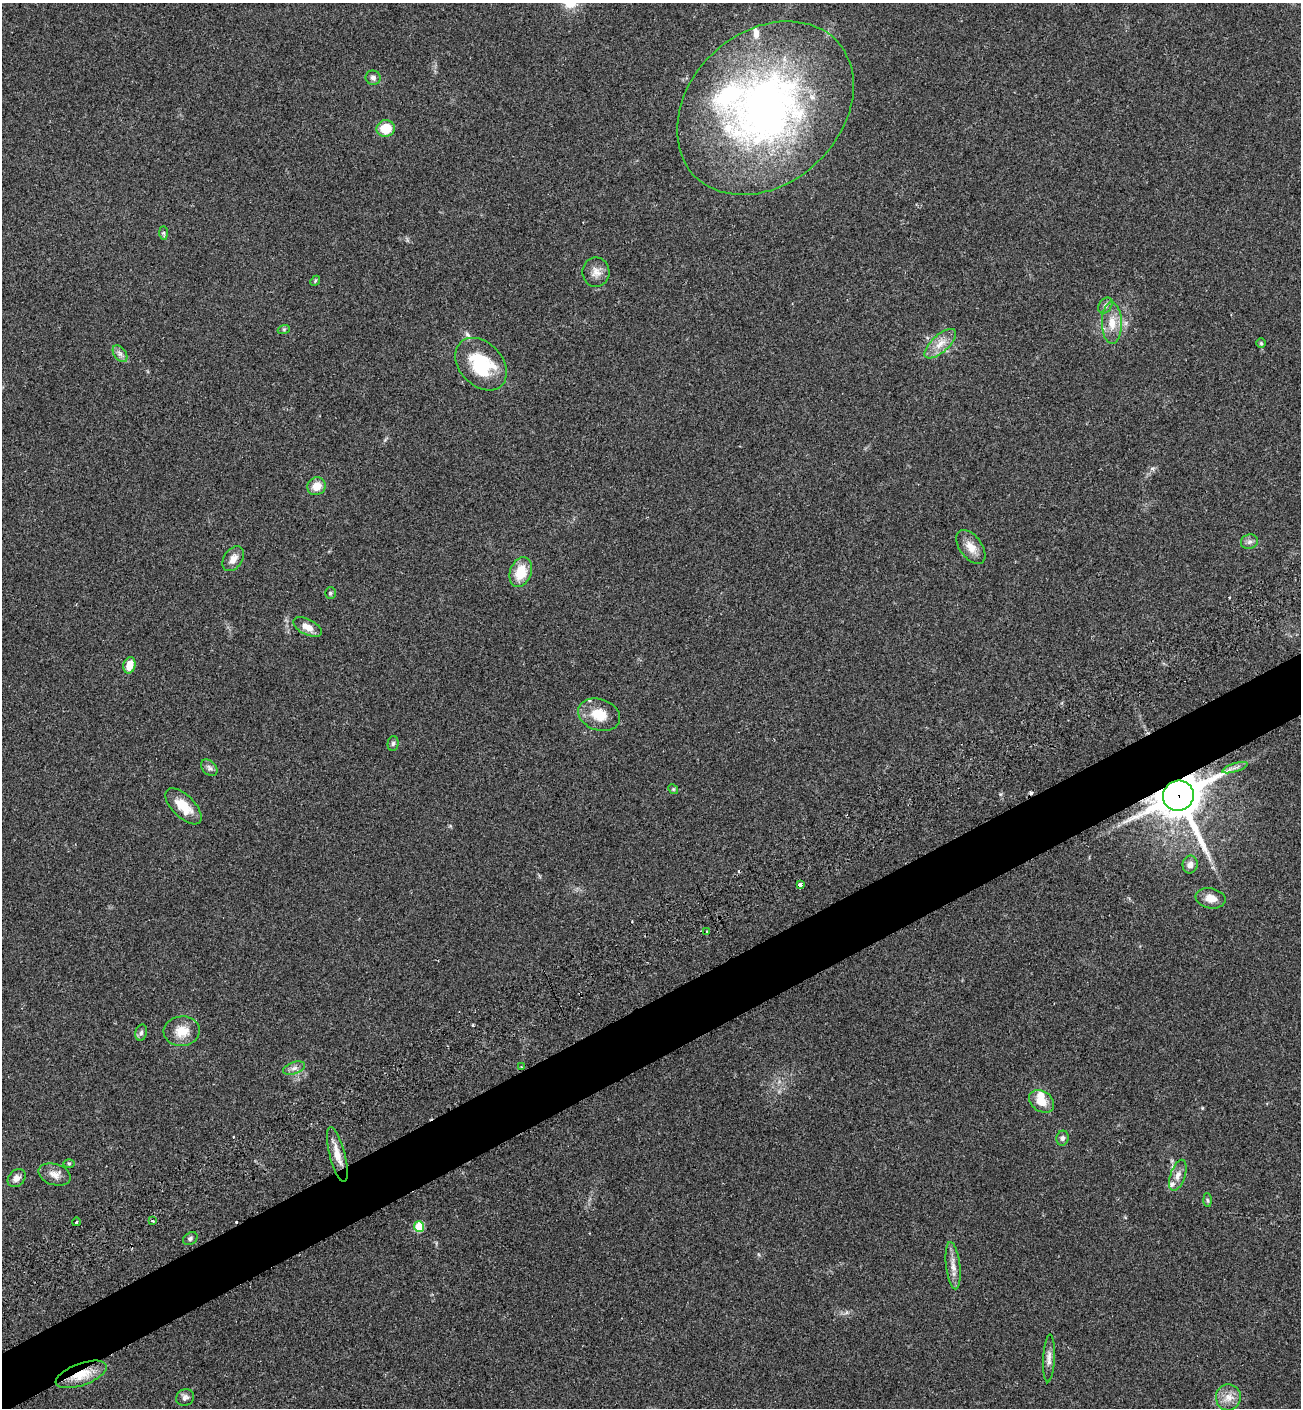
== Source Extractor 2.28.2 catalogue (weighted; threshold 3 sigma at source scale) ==
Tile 7 of 4 x 4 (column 3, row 2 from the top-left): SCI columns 2990-4288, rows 2895-4300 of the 5853 x 5823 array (HDU 1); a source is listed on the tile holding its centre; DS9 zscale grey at full resolution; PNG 1303 x 1410 px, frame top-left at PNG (2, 3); each listed source drawn as its Kron ellipse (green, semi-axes under 4 px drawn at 4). Shown black and unused: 4% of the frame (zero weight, under 2 of 3 exposures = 7% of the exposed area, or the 3 px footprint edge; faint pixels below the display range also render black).
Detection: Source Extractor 2.28.2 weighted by HDU 2 'WHT'; one run over the whole footprint, this tile lists its part. Background 0.05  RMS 0.0075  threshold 0.0338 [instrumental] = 3 sigma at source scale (4.5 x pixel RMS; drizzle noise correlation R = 1.50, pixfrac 1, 0.05/0.05 arcsec/px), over >= 5 px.
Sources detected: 63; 4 cosmic-ray / hot-pixel residue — neither listed nor drawn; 6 inside a brighter listed object's ellipse — not listed separately; the other 53 listed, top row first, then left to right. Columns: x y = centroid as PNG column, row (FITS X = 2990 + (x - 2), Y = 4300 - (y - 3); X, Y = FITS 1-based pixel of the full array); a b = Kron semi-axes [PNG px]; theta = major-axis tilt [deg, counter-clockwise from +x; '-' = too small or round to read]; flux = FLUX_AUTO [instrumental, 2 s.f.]
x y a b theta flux
373 78 7 7 - 2.7
765 108 98 75 43 350
386 128 9 8 - 15
164 233 7 4 -89 1.2
596 272 15 13 -89 5.8
315 281 5 4 - 0.8
1105 305 9 6 53 2.3
1112 323 21 10 -89 9.7
284 329 6 4 18 0.99
1261 343 5 5 - 0.99
940 344 20 8 42 8
120 354 9 6 -54 2.5
481 364 30 21 -47 41
317 486 9 8 - 8
1249 542 8 7 - 2.5
971 547 19 11 -54 8.1
233 559 13 9 57 5.6
521 572 15 10 70 17
330 593 6 5 - 0.94
307 627 15 7 -26 6.9
129 665 8 6 75 10
599 715 21 15 -19 15
393 743 7 5 87 1.6
209 768 9 7 -46 2.5
1235 768 13 2 17 1.8
673 789 5 4 - 0.86
1178 796 16 15 - 2700
183 806 23 11 -45 13
1190 865 9 7 79 3.7
800 884 4 3 - 6.4
1211 898 15 10 -11 7.3
707 932 3 2 - 0.92
182 1031 18 14 4 12
141 1033 8 6 74 1.8
521 1067 3 2 - 0.67
294 1068 11 6 19 2.9
1042 1101 13 10 -37 9.4
1062 1138 7 6 - 2.1
337 1154 28 8 -75 9.4
69 1163 5 3 - 0.79
54 1174 16 10 -17 5.9
1178 1175 16 7 71 5
17 1178 10 8 46 3.3
1207 1200 7 4 -87 1.1
153 1221 3 2 - 1.7
76 1222 4 3 - 0.68
419 1227 5 5 - 32
190 1239 8 6 36 1.6
953 1266 24 7 -83 5.9
1049 1358 24 6 88 4.4
81 1374 27 11 20 15
185 1397 9 8 - 2.6
1228 1397 13 12 - 7.1
Overlapping masked pixels (flux is a lower limit): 2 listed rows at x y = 1178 796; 81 1374